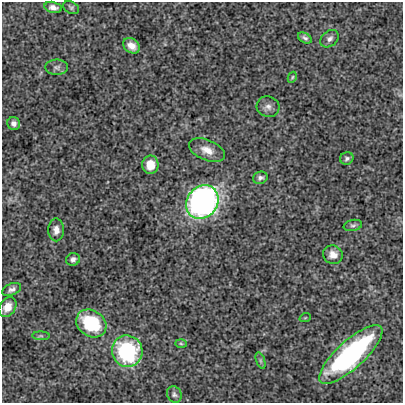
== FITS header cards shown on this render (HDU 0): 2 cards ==
NAXIS1  =                  401
NAXIS2  =                  401

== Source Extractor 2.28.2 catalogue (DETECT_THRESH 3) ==
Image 401 x 401 px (HDU 0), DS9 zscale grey, 1 PNG px = 1 image px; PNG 405 x 405 px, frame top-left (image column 1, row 401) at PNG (2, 2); each listed source drawn as its Kron ellipse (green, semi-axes under 4 px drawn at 4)
Background 3.25e-04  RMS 0.0072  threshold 0.0217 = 3 sigma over >= 5 px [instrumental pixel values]
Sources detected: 28; all 28 listed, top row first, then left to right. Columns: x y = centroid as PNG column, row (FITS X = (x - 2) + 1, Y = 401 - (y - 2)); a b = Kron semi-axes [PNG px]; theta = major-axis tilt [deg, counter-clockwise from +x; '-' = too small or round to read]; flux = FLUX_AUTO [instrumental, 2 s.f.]
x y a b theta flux
53 7 9 5 -13 2.4
71 8 8 6 -28 0.98
305 38 7 4 -30 1.3
330 39 10 7 40 2
131 46 9 7 -35 3.7
57 67 11 7 -1 1.8
292 77 6 4 61 0.62
268 107 11 10 - 2.5
14 123 6 6 - 1.9
207 150 19 10 -22 5.5
347 158 7 6 - 1.2
150 165 9 8 - 7
260 178 7 6 - 1.4
202 202 18 15 49 160
353 225 9 5 12 1.2
56 230 11 8 -90 2.8
333 255 10 9 - 3.9
73 259 7 6 - 1.6
12 289 10 5 23 1.8
8 307 10 8 56 5.4
305 318 6 3 19 0.42
91 323 16 13 -34 31
41 336 9 4 -3 0.82
181 344 6 4 -2 0.67
127 351 16 15 - 51
351 354 41 14 42 94
260 361 8 4 -71 0.95
174 394 8 7 - 1.4